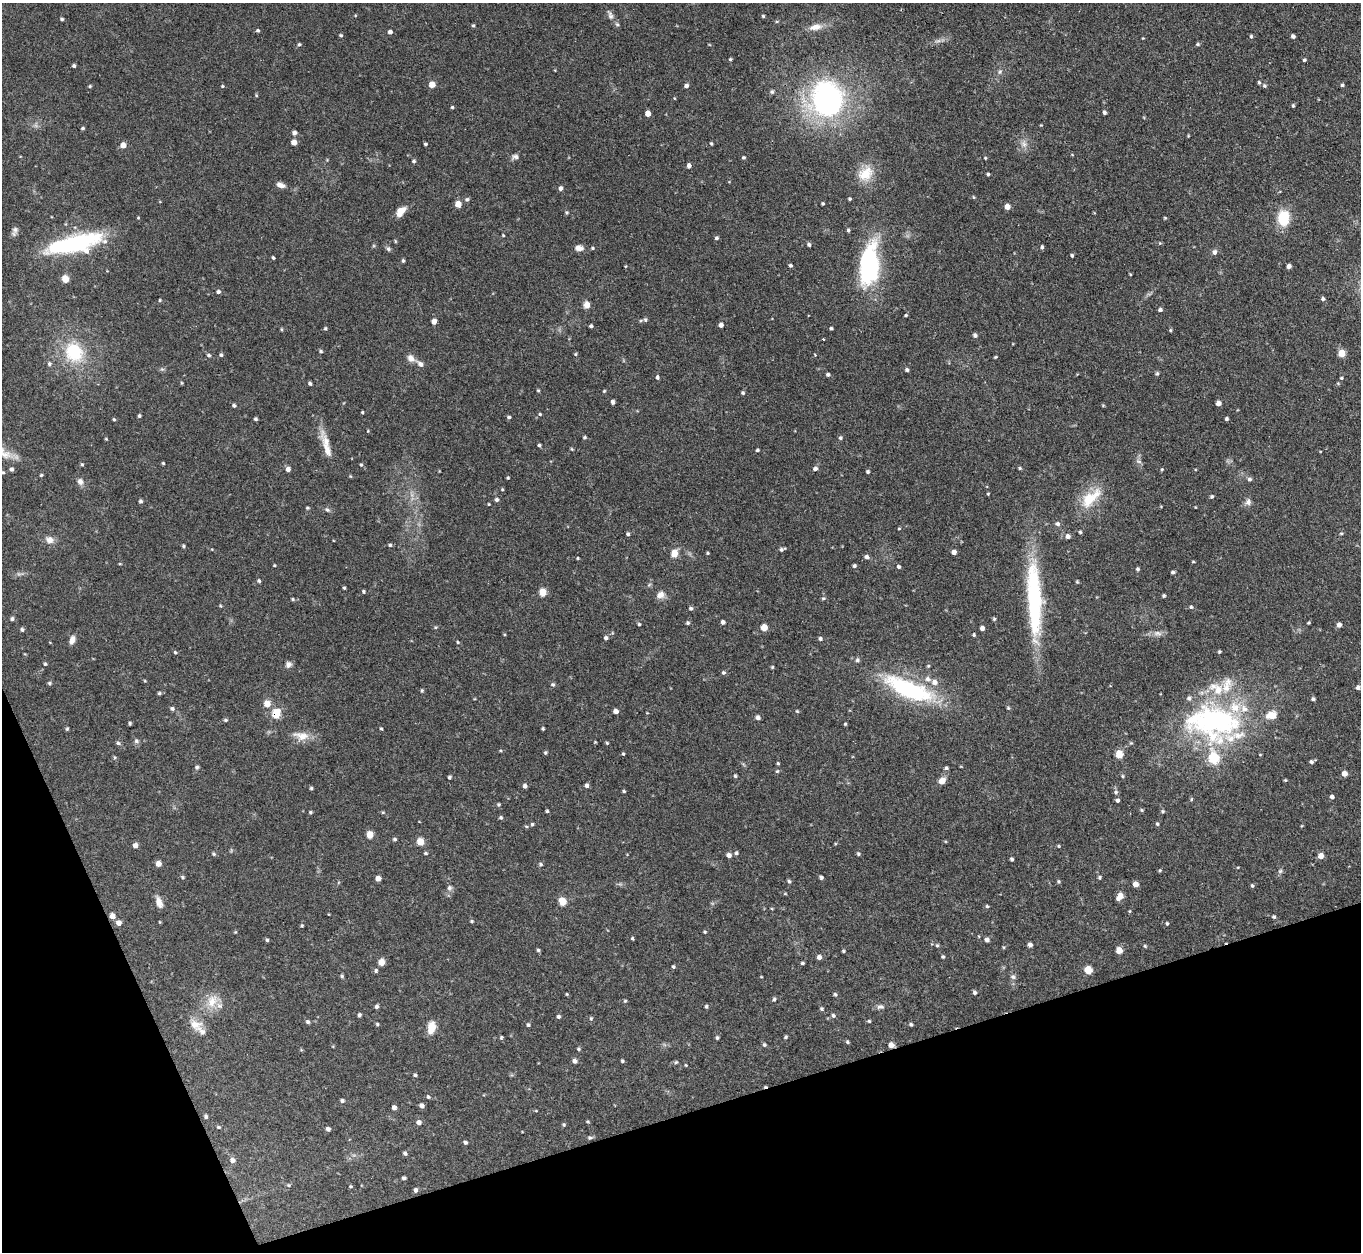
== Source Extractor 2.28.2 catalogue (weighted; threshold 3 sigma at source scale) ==
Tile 14 of 4 x 4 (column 2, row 4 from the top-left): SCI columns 1397-2755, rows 310-1559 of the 5509 x 5488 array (HDU 1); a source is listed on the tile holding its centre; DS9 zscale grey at full resolution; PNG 1363 x 1254 px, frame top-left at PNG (2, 3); no overlay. Shown black and unused: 16% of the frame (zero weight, under 3 of 4 exposures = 5% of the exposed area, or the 3 px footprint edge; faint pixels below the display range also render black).
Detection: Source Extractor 2.28.2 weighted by HDU 2 'WHT'; one run over the whole footprint, this tile lists its part. Background 0.33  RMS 0.0096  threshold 0.0431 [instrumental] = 3 sigma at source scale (4.5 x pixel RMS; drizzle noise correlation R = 1.50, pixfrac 1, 0.05/0.05 arcsec/px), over >= 5 px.
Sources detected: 397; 1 cosmic-ray / hot-pixel residue — not listed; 12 inside a brighter listed object's ellipse — not listed separately; the other 384 listed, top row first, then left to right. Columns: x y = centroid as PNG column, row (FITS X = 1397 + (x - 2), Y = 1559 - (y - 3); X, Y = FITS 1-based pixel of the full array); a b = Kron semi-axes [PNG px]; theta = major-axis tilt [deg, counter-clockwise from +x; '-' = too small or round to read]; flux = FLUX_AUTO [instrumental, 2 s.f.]
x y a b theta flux
610 15 14 7 -70 4.2
763 16 4 3 - 1.3
62 19 4 3 - 1.5
473 25 4 4 - 1.2
816 27 18 8 12 9.2
258 30 5 4 - 1.4
390 32 4 4 - 2.8
341 35 5 4 - 1.2
1251 36 5 4 - 1.4
1293 36 4 4 - 2.5
1143 38 3 3 - 0.66
938 41 10 4 13 3
299 44 4 4 - 1.3
1197 44 6 4 2 1.4
730 59 4 3 - 1.2
1304 60 4 4 - 1.2
74 66 3 3 - 1.8
1000 72 7 5 59 1.9
1259 82 5 4 - 1.4
432 84 5 5 - 9.2
1342 85 4 4 - 1.4
90 86 4 4 - 0.97
222 86 4 4 - 0.94
686 86 5 4 - 2.6
1264 86 6 5 - 1.4
772 92 6 5 - 1.5
256 95 5 3 - 0.89
674 98 4 2 - 0.65
826 100 25 23 84 260
1293 106 5 3 - 1.2
452 107 4 4 - 1
1104 112 4 3 - 2.3
648 113 5 4 - 7.1
83 128 4 3 - 1.4
294 133 5 5 - 2.8
294 142 5 5 - 6.2
711 143 4 3 - 1.2
425 144 4 3 - 1.4
1024 144 10 7 -70 4.8
123 145 5 5 - 7.2
515 156 9 7 -2 3
743 157 4 4 - 1.3
985 158 4 3 - 0.91
414 161 5 4 - 1.6
689 165 5 4 - 3.1
865 174 22 16 38 19
988 174 4 4 - 1.2
280 185 9 5 -21 5.2
560 188 5 4 - 2.8
974 197 5 3 - 0.88
467 199 6 5 - 1.6
849 199 4 3 - 1.1
823 203 3 3 - 1.2
458 204 5 5 - 12
1007 207 5 5 - 6.4
401 211 14 8 50 8.6
567 212 5 4 - 1.2
1165 218 4 4 - 0.92
1283 218 17 12 87 27
15 230 10 8 88 3.3
848 230 4 4 - 1.4
503 235 4 3 - 0.81
717 238 5 4 - 1.7
395 241 5 3 - 0.91
1160 243 5 4 - 1
73 244 64 17 13 110
809 245 4 4 - 1.8
1042 247 5 4 - 1.6
579 248 10 7 -7 5
592 248 5 4 - 1
388 249 7 5 -46 1.9
1214 252 7 6 - 2.8
1072 255 4 3 - 1.3
273 258 3 3 - 1.3
403 261 5 3 - 1.4
790 265 5 4 - 1.4
870 265 41 19 84 130
625 266 3 3 - 0.78
1289 266 4 4 - 3.9
65 279 8 7 - 6.8
218 292 5 5 - 1.7
1323 299 5 4 - 1.9
160 300 5 3 - 0.86
587 305 8 8 - 5.1
1160 310 5 4 - 2.1
905 315 4 3 - 1
641 320 6 4 20 1.1
645 320 6 5 - 1.5
434 321 5 5 - 6.2
721 325 5 4 - 3
591 326 4 3 - 1.8
325 328 5 4 - 1.2
831 328 4 3 - 1.4
281 329 5 3 - 0.96
1170 330 4 4 - 1
975 335 5 4 - 2
823 339 3 2 - 0.67
321 351 5 4 - 1.4
74 352 24 20 -60 46
1342 353 5 5 - 16
575 354 5 4 - 1.1
209 355 5 5 - 1.7
221 355 5 4 - 1.5
995 357 4 3 - 0.96
411 358 10 8 -45 5.6
49 364 6 5 - 1.9
420 364 10 6 -40 3.8
907 370 5 4 - 1.6
1157 373 6 4 74 1.5
828 374 4 4 - 2
657 377 5 4 - 1.7
1341 378 4 3 - 1.1
181 383 5 3 - 0.89
310 383 4 4 - 1.7
538 390 4 4 - 0.96
604 391 4 4 - 0.97
743 393 5 4 - 1.3
613 402 5 4 - 2.2
1218 403 5 4 - 4.2
234 405 4 4 - 1.7
362 412 3 3 - 0.96
540 414 4 3 - 1
139 416 4 3 - 1.4
509 417 5 4 - 1.5
114 419 5 4 - 1
255 419 4 3 - 1.5
1226 419 4 3 - 1.6
368 431 5 3 - 0.74
584 437 4 4 - 1.2
840 438 6 4 -87 1.4
106 439 4 3 - 0.8
539 445 4 3 - 1.5
572 449 5 3 - 0.93
327 450 48 8 -72 15
757 450 4 3 - 1.3
1139 461 9 5 -19 2.1
163 463 3 3 - 1
82 464 4 4 - 1.1
361 465 4 4 - 1.1
815 468 6 5 - 2.5
1020 468 5 4 - 1.1
12 469 5 4 - 2
288 469 5 4 - 4.3
1162 469 4 3 - 0.93
3 472 5 4 - 1.2
868 472 4 4 - 1.4
41 475 4 4 - 1.1
350 476 5 3 - 0.78
508 478 4 3 - 0.94
1249 479 6 5 - 2
80 481 9 7 -64 3.9
502 489 4 4 - 0.89
988 494 4 4 - 0.85
1212 496 4 4 - 1.5
1089 499 25 14 52 29
497 500 5 5 - 2
141 501 5 4 - 1.7
1248 502 9 8 - 3.8
489 504 4 3 - 0.73
307 508 5 3 - 0.98
327 510 7 5 -46 2
1057 524 6 6 - 2.7
899 529 4 3 - 0.8
1080 532 4 4 - 1.2
1341 533 5 3 - 0.97
628 534 4 4 - 1.7
1068 536 6 5 - 3.4
50 540 11 9 -13 6
390 545 5 4 - 1.4
183 546 5 4 - 1.2
782 549 7 4 17 2
954 552 4 4 - 5
708 553 4 3 - 0.98
674 554 6 5 - 14
866 557 6 5 - 2.7
578 558 4 3 - 0.84
1193 562 5 3 - 0.86
274 565 4 3 - 0.76
854 566 4 4 - 1.5
899 567 5 4 - 1.6
1138 569 4 4 - 1.6
1173 572 5 3 - 1.6
259 581 5 4 - 1.5
1077 582 4 4 - 1.1
344 588 3 3 - 1.1
363 591 4 4 - 1.3
543 592 6 5 - 15
660 595 11 9 17 5.7
1164 596 4 4 - 1.3
823 598 6 4 19 1.3
293 599 5 4 - 1.1
1034 599 88 16 -87 110
221 606 5 3 - 0.87
1191 607 5 5 - 1.3
691 608 5 5 - 1.9
12 619 5 4 - 1.7
994 619 5 4 - 1.2
723 622 5 4 - 2.4
688 623 4 4 - 1.5
1309 623 3 3 - 1.1
639 624 4 4 - 1.2
1339 625 5 5 - 3
764 627 5 5 - 12
982 628 5 4 - 3.2
22 630 5 4 - 1.7
1157 633 14 6 -4 4.7
974 635 4 3 - 1.5
606 638 5 5 - 1.8
820 639 5 4 - 1.9
72 640 10 6 71 4.8
458 642 4 3 - 0.92
175 652 5 4 - 1.2
1219 652 4 4 - 1.2
857 660 6 6 - 2.1
45 664 5 4 - 1.2
288 664 8 8 - 3.4
928 666 5 4 - 0.98
772 667 4 4 - 1
723 673 5 5 - 1.6
49 683 5 4 - 1.4
553 684 5 5 - 1.6
1358 687 5 4 - 2.7
909 689 59 19 -22 110
422 690 5 4 - 1.2
159 693 5 4 - 1.4
1313 699 5 4 - 1.7
267 703 6 6 - 10
172 708 6 5 - 2.1
1008 708 5 4 - 1
616 711 5 4 - 3.8
797 711 5 4 - 0.99
276 714 6 5 - 29
758 717 5 5 - 2.7
225 720 6 4 -1 1.4
1213 722 73 45 -5 210
130 723 4 3 - 1.2
845 724 4 3 - 1
67 729 5 4 - 1.2
381 729 4 3 - 1.1
543 729 3 3 - 1.1
301 736 22 11 -8 12
136 741 6 6 - 2.2
118 743 7 4 -11 1.7
607 743 5 3 - 1.1
545 753 5 4 - 1.2
623 754 4 3 - 1
1119 754 5 5 - 20
114 757 5 3 - 1
1311 761 5 5 - 1.7
778 763 4 3 - 1
197 767 6 5 - 1.7
946 768 5 5 - 1.6
777 771 5 5 - 1.2
1344 773 5 5 - 5.6
735 776 5 4 - 1.3
1123 776 4 4 - 1.1
449 777 4 4 - 1.6
1285 780 4 3 - 0.99
942 781 9 7 46 6.3
587 785 5 5 - 2.4
525 786 5 5 - 2.3
311 788 4 4 - 1.2
624 791 4 4 - 1.1
1116 792 6 5 - 1.7
1332 797 5 4 - 2.4
1118 800 5 5 - 1.9
499 804 5 4 - 1.2
1142 810 6 4 -88 1.1
547 811 4 3 - 1.1
1163 811 5 5 - 1.3
310 812 5 4 - 1.1
383 812 5 3 - 0.97
501 817 5 4 - 1.4
532 824 5 4 - 1.3
1157 824 5 4 - 1.2
526 826 5 3 - 1
370 835 5 5 - 13
395 839 5 4 - 1.5
420 842 5 5 - 16
135 845 5 5 - 4
1059 846 5 3 - 0.82
426 853 5 4 - 1.2
736 853 5 4 - 1.6
214 854 5 4 - 1.3
858 854 5 4 - 1.2
729 855 6 5 - 3.3
1321 856 6 5 - 6.5
1012 859 4 3 - 1.7
158 864 5 5 - 6.6
540 864 5 5 - 1.6
1160 870 4 4 - 1
1280 871 6 6 - 1.8
182 877 5 4 - 1.2
821 877 5 4 - 1.7
1100 877 6 3 -83 1.2
378 878 5 5 - 4.4
789 881 5 4 - 1.5
1058 881 5 5 - 1.3
1136 884 5 4 - 5.8
1252 886 5 4 - 1.3
449 888 8 7 - 3.1
1120 896 7 5 56 11
562 901 6 5 - 18
159 902 14 7 -73 6.1
987 906 5 4 - 1.2
1129 911 5 3 - 0.83
112 916 5 5 - 6
1274 917 5 4 - 1.5
472 921 5 4 - 1.1
119 923 5 5 - 4.7
1167 923 3 3 - 1.1
302 925 5 4 - 1.1
235 932 5 3 - 0.78
705 932 4 3 - 1
632 938 4 3 - 1.2
267 940 4 4 - 1.3
987 940 5 5 - 3
937 945 5 4 - 1.3
1030 945 5 4 - 2.7
1145 946 5 4 - 1.1
538 950 4 4 - 1.4
1119 950 6 5 - 9.6
843 951 4 4 - 0.99
819 957 5 5 - 3.3
943 957 4 3 - 1.2
381 962 6 5 - 10
802 963 4 3 - 1.3
673 967 4 4 - 1.3
1088 970 5 5 - 19
376 971 5 5 - 1.5
342 976 5 4 - 1.4
1013 977 7 6 - 2.4
975 992 5 5 - 1.7
567 994 5 3 - 0.74
835 994 6 4 -71 1.4
774 999 5 4 - 1.5
212 1001 21 14 67 16
625 1001 5 4 - 1
376 1006 5 4 - 2.1
706 1006 5 4 - 1.5
880 1007 10 6 3 3.1
822 1009 5 5 - 1.4
359 1015 5 4 - 1.8
833 1015 6 5 - 1.7
558 1017 5 5 - 1.6
591 1018 6 4 -71 1.4
869 1021 4 4 - 1.1
308 1022 5 5 - 1.9
195 1024 18 14 -18 11
377 1024 4 4 - 1.2
911 1024 5 4 - 1.3
528 1025 5 4 - 1.4
431 1028 12 7 79 14
501 1037 5 4 - 1.1
786 1037 5 4 - 1.2
717 1038 5 4 - 1.4
847 1042 5 4 - 1.3
764 1045 5 5 - 1.4
891 1045 5 5 - 5.1
578 1049 5 4 - 1.2
575 1061 6 5 - 2.7
622 1061 4 4 - 1.4
676 1062 5 5 - 1.3
686 1065 4 3 - 0.8
415 1075 4 4 - 1.3
428 1097 5 4 - 1.2
342 1101 5 5 - 1.8
422 1105 5 4 - 3.3
394 1107 5 4 - 3.3
536 1111 5 3 - 0.75
206 1116 5 4 - 1.6
419 1122 6 6 - 3.6
588 1122 5 3 - 0.86
564 1125 5 5 - 1.2
218 1127 5 4 - 1.2
328 1129 5 4 - 2.5
590 1138 7 5 9 1.7
465 1142 5 4 - 1.8
405 1153 5 4 - 1.7
232 1160 7 6 - 4
404 1178 4 3 - 1.9
289 1185 5 4 - 1.2
351 1186 5 4 - 1
415 1190 5 4 - 2.4
Overlapping masked pixels (flux is a lower limit): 3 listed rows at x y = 327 450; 276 714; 891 1045
Isophote crosses this tile's border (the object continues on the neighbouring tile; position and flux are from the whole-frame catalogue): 1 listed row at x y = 3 472